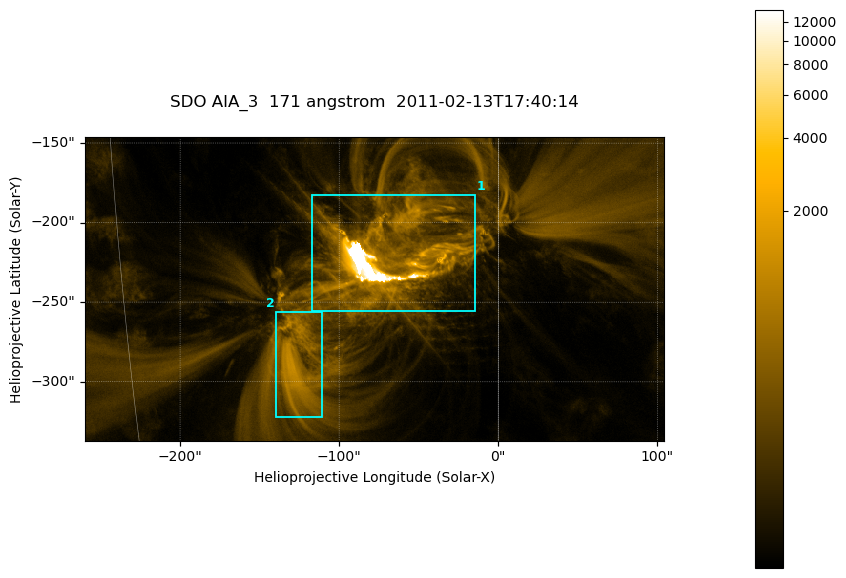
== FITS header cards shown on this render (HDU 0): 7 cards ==
TELESCOP= 'SDO     '           /
INSTRUME= 'AIA_3   '           /
WAVELNTH=                  171 /
WAVEUNIT= 'angstrom'           /
DATE-OBS= '2011-02-13T17:40:14.47' /
CTYPE1  = 'HPLN-TAN'           /
CTYPE2  = 'HPLT-TAN'           /

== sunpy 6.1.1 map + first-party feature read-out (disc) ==
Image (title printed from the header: SDO AIA_3  171 angstrom  2011-02-13T17:40:14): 607 x 318 px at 0.599 arcsec/px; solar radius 972 arcsec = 1622 px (partial field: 2.3% of the solar disc is inside the frame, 100% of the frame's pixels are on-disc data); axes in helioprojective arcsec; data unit not stated in the header (colour bar unlabelled)
Pointing: header CRPIX1/2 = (2056.06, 2043.72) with CRVAL1/2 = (0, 0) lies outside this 607 x 318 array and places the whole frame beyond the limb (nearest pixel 1.39 R_sun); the SolarSoft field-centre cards XCEN/YCEN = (-77.62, -241.7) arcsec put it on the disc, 1317 arcsec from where CRPIX/CRVAL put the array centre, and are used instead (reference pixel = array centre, CRVAL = XCEN/YCEN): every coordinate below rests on XCEN/YCEN
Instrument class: DISC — disc imager (sunpy class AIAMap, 171 A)
Bright regions (active regions / flare kernels): reference = the on-disc median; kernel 5 px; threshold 5 sigma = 384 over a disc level ~75.9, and >= 1.15x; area >= 193 px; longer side >= 4 px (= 2.4 arcsec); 2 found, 2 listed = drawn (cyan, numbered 1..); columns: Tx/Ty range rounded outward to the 2 arcsec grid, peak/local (2 s.f.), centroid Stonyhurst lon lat
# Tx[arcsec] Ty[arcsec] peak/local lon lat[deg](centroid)
1 -118..-14 -256..-182 210 -4 -20
2 -140..-110 -322..-256 15 -8 -24